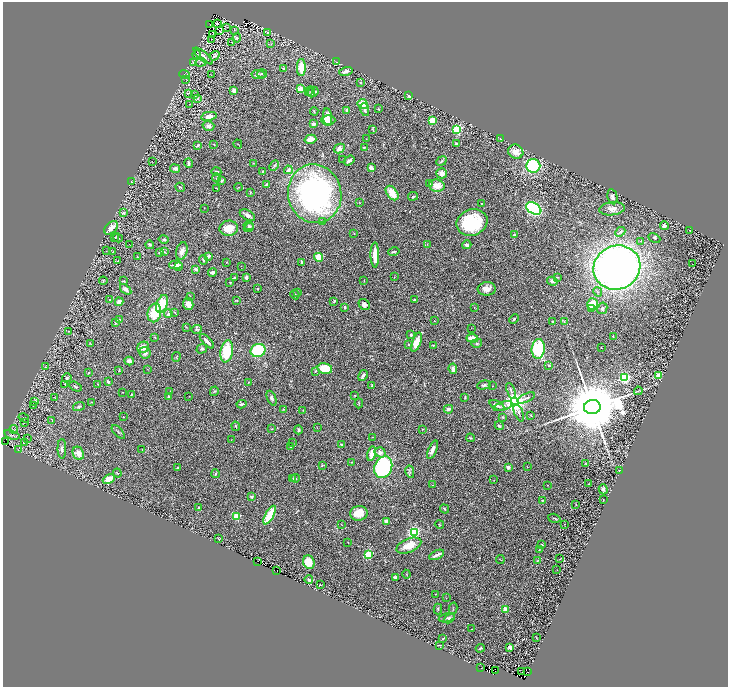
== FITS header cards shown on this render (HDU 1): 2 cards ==
NAXIS1  =                 1451
NAXIS2  =                 1369

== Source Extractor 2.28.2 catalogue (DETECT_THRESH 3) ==
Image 1451 x 1369 px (HDU 1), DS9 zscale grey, zoomed out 1/2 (1 PNG px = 2 x 2 image px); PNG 730 x 689 px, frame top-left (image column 2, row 1369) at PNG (3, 2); each listed source drawn as its Kron ellipse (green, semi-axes under 4 px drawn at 4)
Background 0.414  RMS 0.028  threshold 0.0849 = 3 sigma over >= 5 px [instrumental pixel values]
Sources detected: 386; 43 cannot appear on this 1/2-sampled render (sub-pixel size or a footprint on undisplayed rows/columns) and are neither listed nor drawn; the other 343 listed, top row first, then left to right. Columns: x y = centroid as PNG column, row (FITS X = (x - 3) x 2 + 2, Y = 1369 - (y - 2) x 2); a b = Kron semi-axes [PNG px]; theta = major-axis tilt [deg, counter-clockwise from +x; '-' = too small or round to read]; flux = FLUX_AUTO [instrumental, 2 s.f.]
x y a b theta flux
217 23 2 2 - 4
210 25 2 1 - 1.6
226 27 3 2 - 1.9
234 30 4 2 - 3.8
219 31 2 1 - 29
268 32 4 2 - 4.3
213 35 3 1 - 1.3
237 38 4 4 - 7.6
211 39 2 1 - 1.4
232 43 3 2 - 3.7
271 44 3 2 - 3.1
197 55 4 3 - 4.7
203 56 12 4 -39 19
214 56 5 3 - 6.7
193 62 3 3 - 8.3
201 62 5 2 - 4.8
336 62 3 2 - 3.3
301 67 8 4 90 80
283 68 3 3 - 7.2
346 71 7 4 16 18
262 74 5 2 - 5.9
184 75 5 3 - 7
211 75 2 1 - 1.6
258 75 7 4 -9 12
186 79 2 2 - 3.2
360 83 2 2 - 4.5
301 89 4 3 - 110
234 90 4 3 - 17
308 92 3 3 - 4.6
311 92 5 3 - 5.7
313 92 5 5 - 9.5
188 94 4 1 - 3
195 94 2 1 - 1.7
409 96 3 2 - 8.9
198 99 3 2 - 2.4
190 104 2 1 - 1.8
363 104 5 5 - 67
378 109 2 2 - 3.2
347 110 3 2 - 19
365 110 7 3 -78 13
314 111 4 2 - 4.3
209 116 8 4 10 34
328 117 9 4 -83 42
328 120 7 4 -3 62
432 120 4 3 - 88
314 124 3 2 - 39
208 126 6 4 -14 18
372 129 3 2 - 3.6
457 129 3 3 - 840
310 139 6 4 16 40
366 139 2 2 - 1.9
501 139 4 2 - 4.1
456 143 2 2 - 34
214 144 2 2 - 2.8
238 144 4 1 - 2.2
198 145 4 3 - 7.3
364 147 3 2 - 2.7
339 149 6 4 30 24
516 152 8 7 - 47
343 159 2 2 - 2.1
152 161 2 1 - 1.6
349 161 6 2 34 15
441 161 5 3 - 7.6
188 163 5 3 - 8.8
253 163 3 2 - 1.7
274 166 6 3 47 6.1
533 166 7 6 - 360
371 168 3 2 - 30
175 169 5 4 - 19
288 170 4 3 - 15
263 171 2 2 - 4.2
216 172 5 3 - 9.7
442 173 5 5 - 26
216 178 4 2 - 3.9
221 180 4 3 - 7.2
131 182 3 2 - 3.1
267 184 4 2 - 5.7
430 184 3 2 - 3.6
437 186 8 6 -8 65
180 187 5 2 - 6.3
238 187 4 2 - 3.3
216 188 3 1 - 2.6
250 192 3 2 - 3.5
392 193 8 5 -53 80
315 194 29 26 -78 1500
413 196 5 3 - 5.6
612 197 8 5 -78 22
359 202 2 2 - 2.2
481 203 2 2 - 2
204 208 2 1 - 1.7
534 208 8 5 -31 660
612 209 13 6 7 37
124 213 4 3 - 5
247 215 8 5 -30 18
322 222 4 2 - 4.7
472 222 16 13 20 330
249 226 5 3 - 9.7
664 226 4 3 - 19
249 227 5 3 - 8.6
111 228 8 5 47 30
229 228 9 7 9 85
690 230 2 1 - 2
620 232 5 4 - 12
354 233 4 2 - 2.7
514 235 3 3 - 5.3
115 237 2 2 - 3.4
118 238 5 3 - 6.2
654 238 6 4 -26 7.8
164 239 5 3 - 6.8
641 241 3 2 - 3.8
427 244 3 2 - 2.1
129 245 2 1 - 1.4
150 245 4 3 - 9
467 245 4 4 - 13
106 251 2 1 - 1.2
113 251 3 2 - 2.4
182 251 9 5 72 27
394 251 6 2 13 7
164 252 3 3 - 4
160 253 3 3 - 4.2
375 255 12 3 -89 86
209 256 3 3 - 13
137 257 4 2 - 2.8
319 257 4 4 - 94
203 260 4 2 - 4.7
118 261 3 2 - 2.2
226 262 2 2 - 3.2
301 262 4 3 - 5.7
692 263 2 1 - 29
176 265 7 3 3 18
241 266 2 2 - 1
179 267 4 3 - 14
617 268 24 21 24 3600
196 269 3 3 - 17
212 272 4 3 - 13
246 277 4 3 - 17
394 277 2 1 - 1.8
557 277 4 1 - 3
234 278 3 2 - 18
103 281 4 2 - 3.2
123 281 3 2 - 3.2
364 281 4 2 - 2.7
552 281 5 4 - 13
230 283 3 2 - 2.4
126 289 6 4 -37 21
257 289 3 2 - 7.4
487 289 9 6 4 34
598 292 5 4 - 9.1
298 293 2 1 - 1.6
295 295 5 3 - 8.8
190 296 3 2 - 1.8
110 300 2 2 - 3.1
237 300 4 1 - 3.4
415 300 3 2 - 5.1
334 301 3 3 - 5.6
119 302 4 4 - 30
162 304 9 5 68 150
188 304 6 5 - 28
364 304 6 5 - 23
592 304 6 5 - 86
345 307 2 2 - 10
474 307 3 2 - 2.4
592 308 3 3 - 9.4
602 308 6 5 - 11
175 312 3 2 - 3.2
154 313 9 6 76 140
168 314 4 3 - 13
120 319 4 2 - 5
514 319 5 2 - 7.3
434 321 2 2 - 2
116 322 4 3 - 5.6
553 322 3 2 - 13
564 322 3 2 - 3.6
186 327 3 2 - 3.6
471 328 3 2 - 1.8
197 329 5 3 - 8
68 331 2 2 - 3
411 335 3 2 - 8.2
155 337 4 2 - 3.6
613 337 2 2 - 3.1
472 338 6 3 -6 90
207 341 9 3 -45 29
416 342 10 4 71 75
90 343 4 3 - 4.8
477 343 5 4 - 9
408 344 3 2 - 5.9
433 346 3 3 - 3.5
143 347 6 5 - 33
601 348 2 1 - 2.4
202 349 5 4 - 10
538 349 10 6 84 300
258 350 7 6 - 360
227 351 11 6 80 200
145 353 6 5 - 21
176 357 5 2 - 3
129 361 4 4 - 19
549 365 3 2 - 7.3
46 367 3 3 - 3.3
325 368 7 5 -13 130
147 369 2 1 - 1.5
453 369 5 3 - 22
119 370 3 2 - 3.8
315 371 3 3 - 4.5
88 373 3 2 - 3.5
363 375 6 2 59 14
658 375 2 2 - 120
67 378 5 3 - 6.6
624 378 3 3 - 900
108 382 2 2 - 12
248 382 2 1 - 2.3
64 384 3 2 - 2.1
98 384 3 2 - 2.2
372 385 3 2 - 4.2
484 385 7 4 14 9.7
492 386 2 2 - 1.7
75 387 6 3 -29 7.1
170 391 2 1 - 1.9
214 391 5 3 - 5.6
511 391 8 3 -71 10
638 391 4 2 - 4.5
123 392 3 2 - 1.8
132 394 4 2 - 5
355 395 2 2 - 2.1
168 396 4 2 - 3.7
55 397 3 1 - 1.6
189 397 2 2 - 1.5
465 397 4 2 - 4.6
272 398 8 4 -67 13
526 398 9 2 24 11
35 401 4 3 - 8
92 402 2 2 - 2
515 402 4 4 - 5400
359 403 5 2 - 3.6
242 404 5 2 - 11
497 405 8 4 -26 19
33 406 3 2 - 3.6
79 406 6 4 18 9.7
503 406 9 3 18 13
592 407 8 7 - 71000
283 409 2 2 - 3.7
448 409 4 3 - 19
303 410 3 2 - 2.6
519 413 9 3 -70 11
531 415 3 2 - 2.6
123 417 2 2 - 2.9
502 417 4 3 - 4.3
24 418 5 2 - 4.6
52 420 2 2 - 2.8
24 423 3 2 - 1.7
236 426 4 2 - 4.5
499 426 4 3 - 8.6
317 428 2 2 - 1.6
14 429 4 2 - 4.9
272 429 3 2 - 2.4
423 429 3 1 - 2.2
298 430 4 3 - 9.9
118 432 8 2 -48 7.5
12 435 8 2 -19 1
372 437 2 2 - 1.8
27 438 2 1 - 1.8
470 438 4 2 - 4
231 440 2 1 - 1.5
6 441 2 1 - 48
24 442 2 1 - 53
292 442 2 1 - 1.2
341 444 3 3 - 4.5
290 447 2 2 - 2.8
62 449 10 4 -89 13
18 450 2 2 - 2.6
142 450 2 2 - 2.4
432 450 10 3 68 25
380 452 6 5 - 20
78 453 7 5 -64 36
372 454 7 4 78 53
352 462 3 2 - 3.2
585 463 3 2 - 2.3
322 465 3 2 - 5
383 467 11 8 68 660
508 467 2 2 - 58
527 467 2 1 - 1.7
178 468 2 2 - 13
619 471 2 2 - 2.8
410 472 6 4 -78 9.8
117 473 4 3 - 4.1
215 474 4 2 - 6.4
293 478 3 2 - 4.4
295 478 4 3 - 5.6
109 479 6 4 29 50
494 480 2 1 - 2.4
589 484 3 2 - 2
433 485 4 2 - 2.8
547 485 2 2 - 2.3
603 489 5 4 - 12
251 497 3 3 - 9.1
543 500 3 2 - 3.3
603 500 2 2 - 2.5
575 505 3 1 - 2
199 507 3 2 - 9.5
445 509 5 2 - 5.1
359 513 9 7 10 69
270 515 10 3 61 180
237 517 3 2 - 280
554 518 6 2 -16 5.7
386 521 4 3 - 17
341 524 2 1 - 1.4
439 524 4 1 - 1.9
564 524 2 1 - 1.4
414 532 3 3 - 670
219 539 4 2 - 2.5
348 542 2 2 - 2.2
542 545 3 2 - 4.5
409 546 13 7 22 86
539 550 3 2 - 2
368 554 3 3 - 510
436 555 8 2 26 24
560 559 3 3 - 5.3
500 560 4 2 - 2.8
538 560 2 2 - 2.4
257 561 3 1 - 13
309 562 7 5 -69 82
557 570 2 1 - 1.5
277 571 2 1 - 23
406 574 4 2 - 3.8
395 577 4 2 - 11
309 580 4 3 - 11
320 585 2 1 - 4
436 594 2 1 - 1.8
446 598 2 1 - 1.7
438 609 5 2 - 5.2
453 609 6 1 77 3
505 609 2 2 - 83
447 618 8 3 12 9.7
449 618 6 4 45 8.3
472 629 2 1 - 1.4
536 637 3 2 - 1.9
443 639 4 2 - 3.6
439 645 2 1 - 3.2
510 647 3 2 - 25
480 648 4 2 - 6.3
481 668 2 1 - 7
495 670 2 1 - 36
522 672 2 1 - 11
528 672 2 1 - 28
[43 sub-pixel or undisplayed-footprint detections neither listed nor drawn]